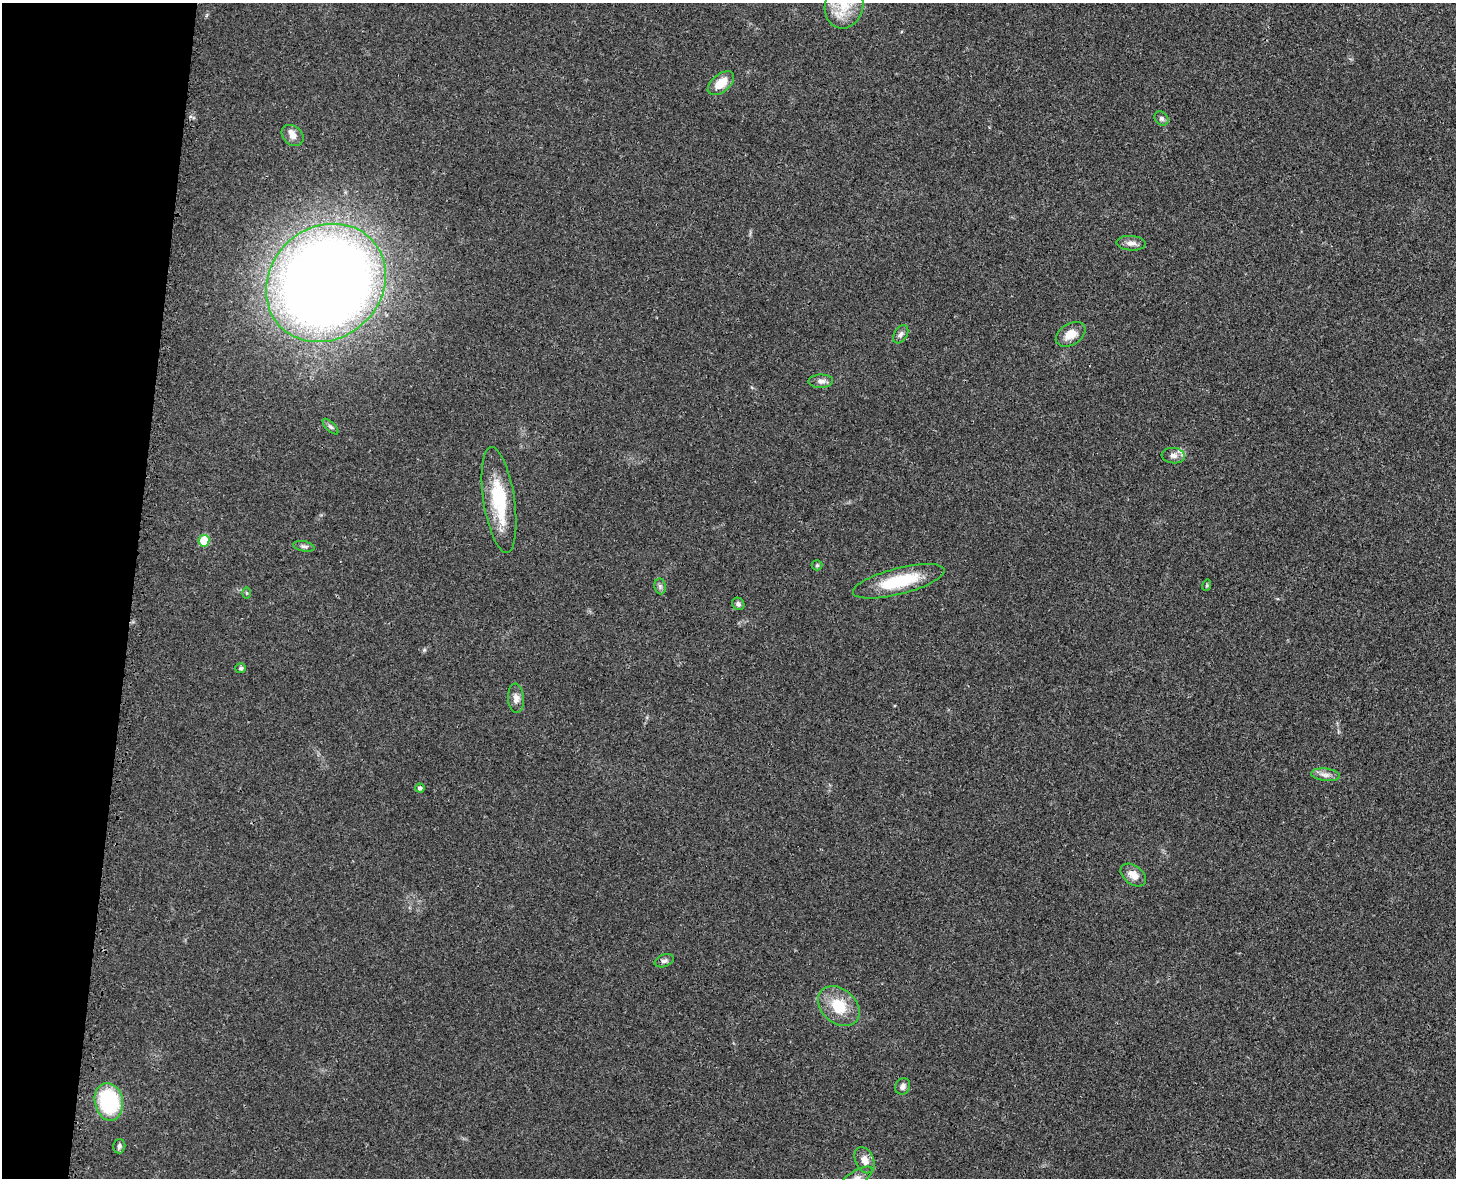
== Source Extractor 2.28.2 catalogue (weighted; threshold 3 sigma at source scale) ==
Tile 7 of 3 x 4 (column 1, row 3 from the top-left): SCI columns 193-1646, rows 1262-2437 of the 4860 x 4873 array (HDU 1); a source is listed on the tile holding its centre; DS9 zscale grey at full resolution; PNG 1458 x 1180 px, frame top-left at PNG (2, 3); each listed source drawn as its Kron ellipse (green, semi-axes under 4 px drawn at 4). Shown black and unused: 9% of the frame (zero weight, under 3 of 4 exposures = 8% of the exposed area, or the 3 px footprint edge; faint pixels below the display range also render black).
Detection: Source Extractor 2.28.2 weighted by HDU 2 'WHT'; one run over the whole footprint, this tile lists its part. Background 0.0215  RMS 0.0034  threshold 0.0155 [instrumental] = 3 sigma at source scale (4.5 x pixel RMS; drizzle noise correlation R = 1.50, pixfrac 1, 0.05/0.05 arcsec/px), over >= 5 px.
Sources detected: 33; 1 inside a brighter listed object's ellipse — not listed separately; the other 32 listed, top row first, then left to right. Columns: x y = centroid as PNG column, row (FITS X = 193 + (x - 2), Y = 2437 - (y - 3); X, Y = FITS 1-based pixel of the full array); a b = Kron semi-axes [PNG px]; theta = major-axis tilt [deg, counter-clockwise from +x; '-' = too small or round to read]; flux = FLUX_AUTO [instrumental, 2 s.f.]
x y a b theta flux
844 6 23 19 77 11
721 83 15 8 40 5.6
1161 118 8 6 -46 0.95
293 135 12 9 -40 2.2
1131 243 14 7 -3 1.9
326 283 63 55 42 540
901 334 10 6 57 1.1
1071 334 16 10 31 4.2
821 381 12 6 1 1.7
330 427 10 4 -44 0.77
1173 456 12 7 -5 1.7
499 500 53 15 -81 18
204 541 6 5 - 8.6
304 546 10 5 -11 0.88
817 565 5 5 - 0.43
899 581 47 13 14 16
1207 585 6 3 72 0.4
660 586 8 5 -79 0.9
246 593 5 3 - 0.42
738 604 6 6 - 0.92
241 668 5 5 - 0.65
516 698 15 8 -86 2
1325 775 14 6 -7 1.8
420 788 5 4 - 0.88
1133 875 14 9 -37 3.3
664 961 10 6 21 0.94
839 1006 23 17 -41 9.8
903 1086 8 7 - 1.3
109 1102 19 14 -78 30
119 1146 7 6 - 0.96
865 1160 14 9 -66 2.9
856 1178 19 7 31 2.6
Isophote crosses this tile's border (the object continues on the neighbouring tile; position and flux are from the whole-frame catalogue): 2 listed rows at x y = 844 6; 856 1178